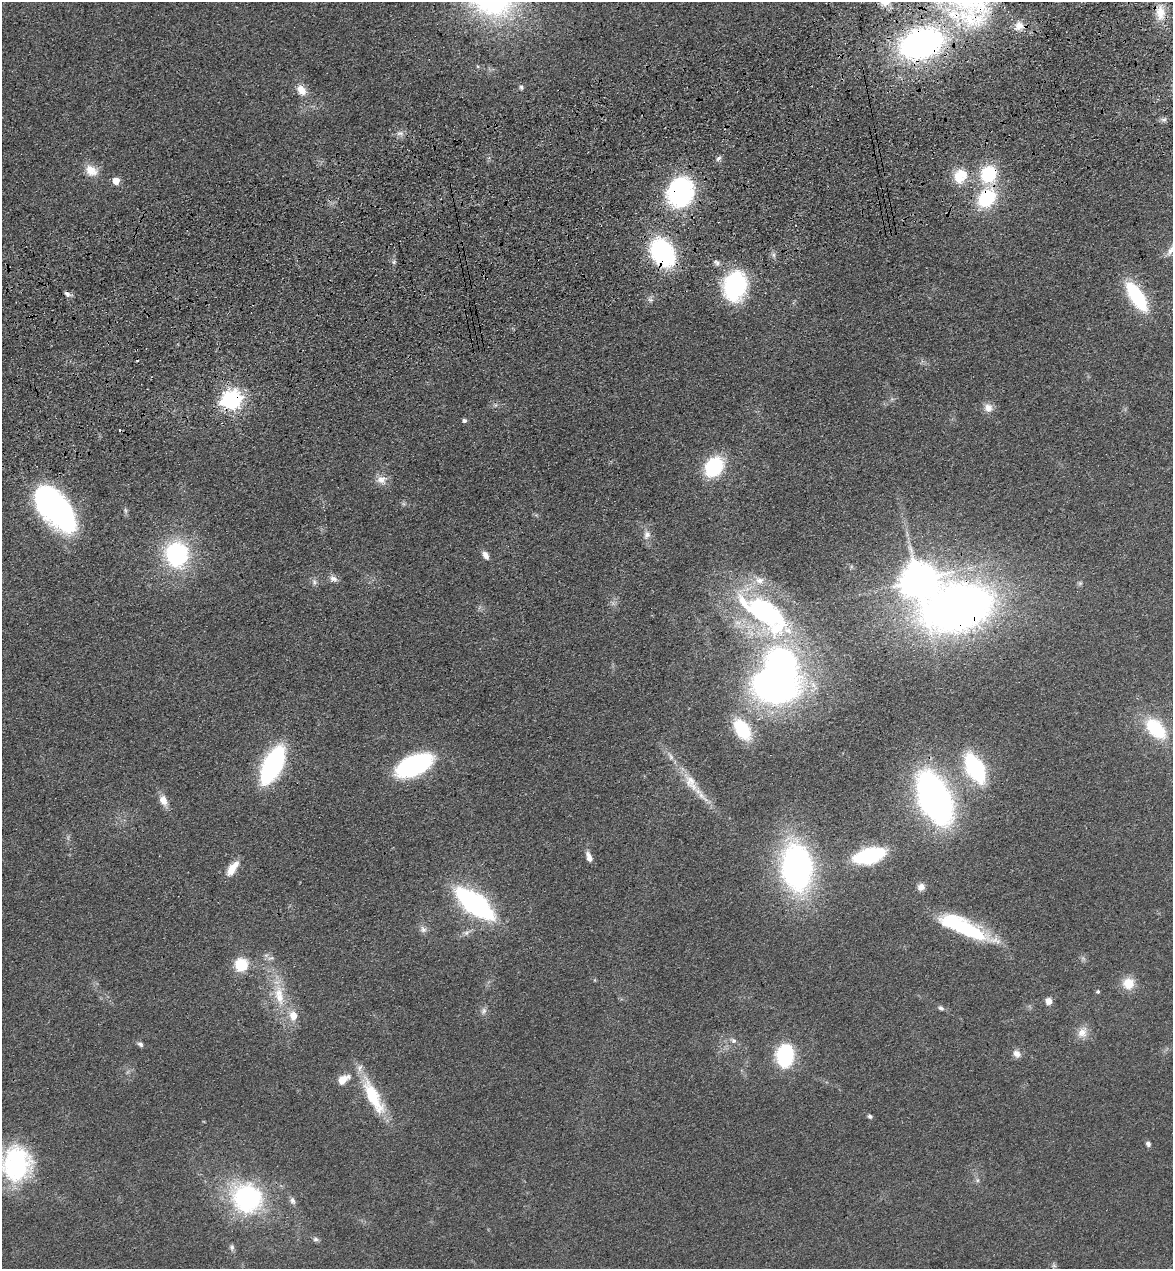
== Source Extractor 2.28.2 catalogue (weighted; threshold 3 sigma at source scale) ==
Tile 10 of 4 x 4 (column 2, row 3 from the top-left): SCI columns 1355-2525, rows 1384-2650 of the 5166 x 5303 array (HDU 1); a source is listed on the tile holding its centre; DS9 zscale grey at full resolution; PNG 1175 x 1271 px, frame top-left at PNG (2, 2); no overlay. Shown black and unused: <1% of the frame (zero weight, under 3 of 4 exposures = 6% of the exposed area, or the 3 px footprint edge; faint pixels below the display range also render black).
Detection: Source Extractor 2.28.2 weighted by HDU 2 'WHT'; one run over the whole footprint, this tile lists its part. Background 0.0693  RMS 0.0071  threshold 0.0318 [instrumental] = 3 sigma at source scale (4.5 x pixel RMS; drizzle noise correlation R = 1.50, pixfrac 1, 0.05/0.05 arcsec/px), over >= 5 px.
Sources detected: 88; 3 inside a brighter object's white glare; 2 cosmic-ray / hot-pixel residue — not listed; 4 inside a brighter listed object's ellipse — not listed separately; the other 79 listed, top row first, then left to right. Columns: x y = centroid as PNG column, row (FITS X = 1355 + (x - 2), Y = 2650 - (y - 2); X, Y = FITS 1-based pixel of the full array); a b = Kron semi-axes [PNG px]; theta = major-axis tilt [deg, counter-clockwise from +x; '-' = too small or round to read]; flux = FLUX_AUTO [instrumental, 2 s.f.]
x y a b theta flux
1160 13 21 12 -84 11
1019 26 13 11 35 6.8
921 43 43 28 19 220
521 87 6 5 - 1.4
301 90 13 9 -57 8.4
1164 119 9 4 -7 1.8
400 133 9 6 0 2.8
718 158 8 5 41 1.8
91 170 18 13 -33 9.6
989 174 14 12 64 45
960 176 19 14 55 17
116 181 5 5 - 12
680 192 30 25 74 92
987 198 16 13 48 51
1170 251 12 7 63 5.2
663 253 24 18 -53 100
774 255 7 4 -71 1.5
394 262 7 4 90 1.4
716 262 9 6 -37 2.2
735 286 21 16 78 100
67 294 8 6 -49 2.4
1137 296 30 12 -58 56
231 400 8 7 - 380
988 408 12 11 - 5.5
464 421 5 5 - 1.7
714 467 18 14 53 50
382 480 14 12 0 6
56 508 45 23 -53 200
647 535 12 9 69 4.3
177 554 27 24 -80 75
486 555 10 6 -59 4
333 579 11 7 -28 3.6
918 580 10 10 - 1600
314 582 8 6 -78 2.2
958 608 55 38 7 570
764 612 60 31 -34 130
774 687 36 23 -7 300
742 729 20 12 -57 43
1156 729 28 16 -47 40
671 757 9 6 -61 2.5
414 765 29 15 22 120
272 766 35 15 63 110
975 768 21 11 -63 110
691 783 27 13 -59 14
935 798 40 21 -66 320
163 800 13 9 -67 6.8
869 856 22 10 14 95
589 857 14 7 -69 4.1
797 867 36 24 -85 250
232 868 19 8 56 11
921 887 9 8 - 4.3
475 904 32 12 -38 180
965 928 57 15 -22 72
423 929 10 8 -46 3.1
466 933 8 6 11 2.4
271 958 11 5 9 2.1
241 965 12 11 - 23
1128 983 14 13 - 12
1098 992 4 4 - 1.2
279 995 32 12 -80 21
1049 1001 8 7 - 4.3
941 1008 7 5 -36 1.9
483 1011 9 6 64 2.5
293 1015 11 9 -84 8.9
1082 1033 16 12 63 7.1
733 1041 8 6 -37 2.2
140 1044 8 6 -39 1.9
1017 1054 11 9 -36 4
785 1056 14 10 85 95
343 1079 16 9 35 8.7
373 1096 46 14 -63 37
870 1116 6 5 - 1.5
1148 1144 6 5 - 2.1
16 1164 37 32 -84 89
977 1180 6 5 - 1.5
247 1198 27 26 - 110
292 1200 9 6 -72 2.6
315 1239 8 6 -14 1.8
232 1247 8 6 88 1.9
Overlapping masked pixels (flux is a lower limit): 9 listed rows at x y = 1160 13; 1019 26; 921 43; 989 174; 680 192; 987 198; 663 253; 231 400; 958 608
Isophote crosses this tile's border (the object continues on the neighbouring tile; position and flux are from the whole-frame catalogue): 2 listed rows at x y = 1160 13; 16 1164